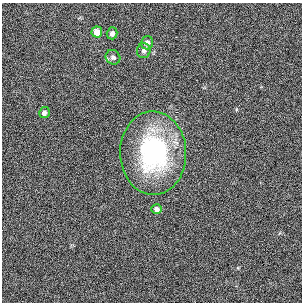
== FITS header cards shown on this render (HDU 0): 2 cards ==
NAXIS1  =                  300
NAXIS2  =                  300

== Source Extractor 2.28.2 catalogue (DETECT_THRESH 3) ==
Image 300 x 300 px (HDU 0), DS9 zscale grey, 1 PNG px = 1 image px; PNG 304 x 304 px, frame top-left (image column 1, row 300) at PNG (2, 3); each listed source drawn as its Kron ellipse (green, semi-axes under 4 px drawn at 4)
Background 0.00272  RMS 0.024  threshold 0.0731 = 3 sigma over >= 5 px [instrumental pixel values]
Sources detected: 8; all 8 listed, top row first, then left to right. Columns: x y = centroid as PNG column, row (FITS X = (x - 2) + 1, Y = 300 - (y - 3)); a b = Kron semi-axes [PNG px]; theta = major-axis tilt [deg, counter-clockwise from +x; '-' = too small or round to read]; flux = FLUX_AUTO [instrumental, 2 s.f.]
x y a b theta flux
97 32 5 5 - 17
112 33 6 5 - 7.5
147 43 7 6 - 6.3
144 51 7 7 - 4.3
113 57 8 7 - 5.1
44 113 6 5 - 5.8
153 153 42 33 -89 220
156 209 5 4 - 6.7